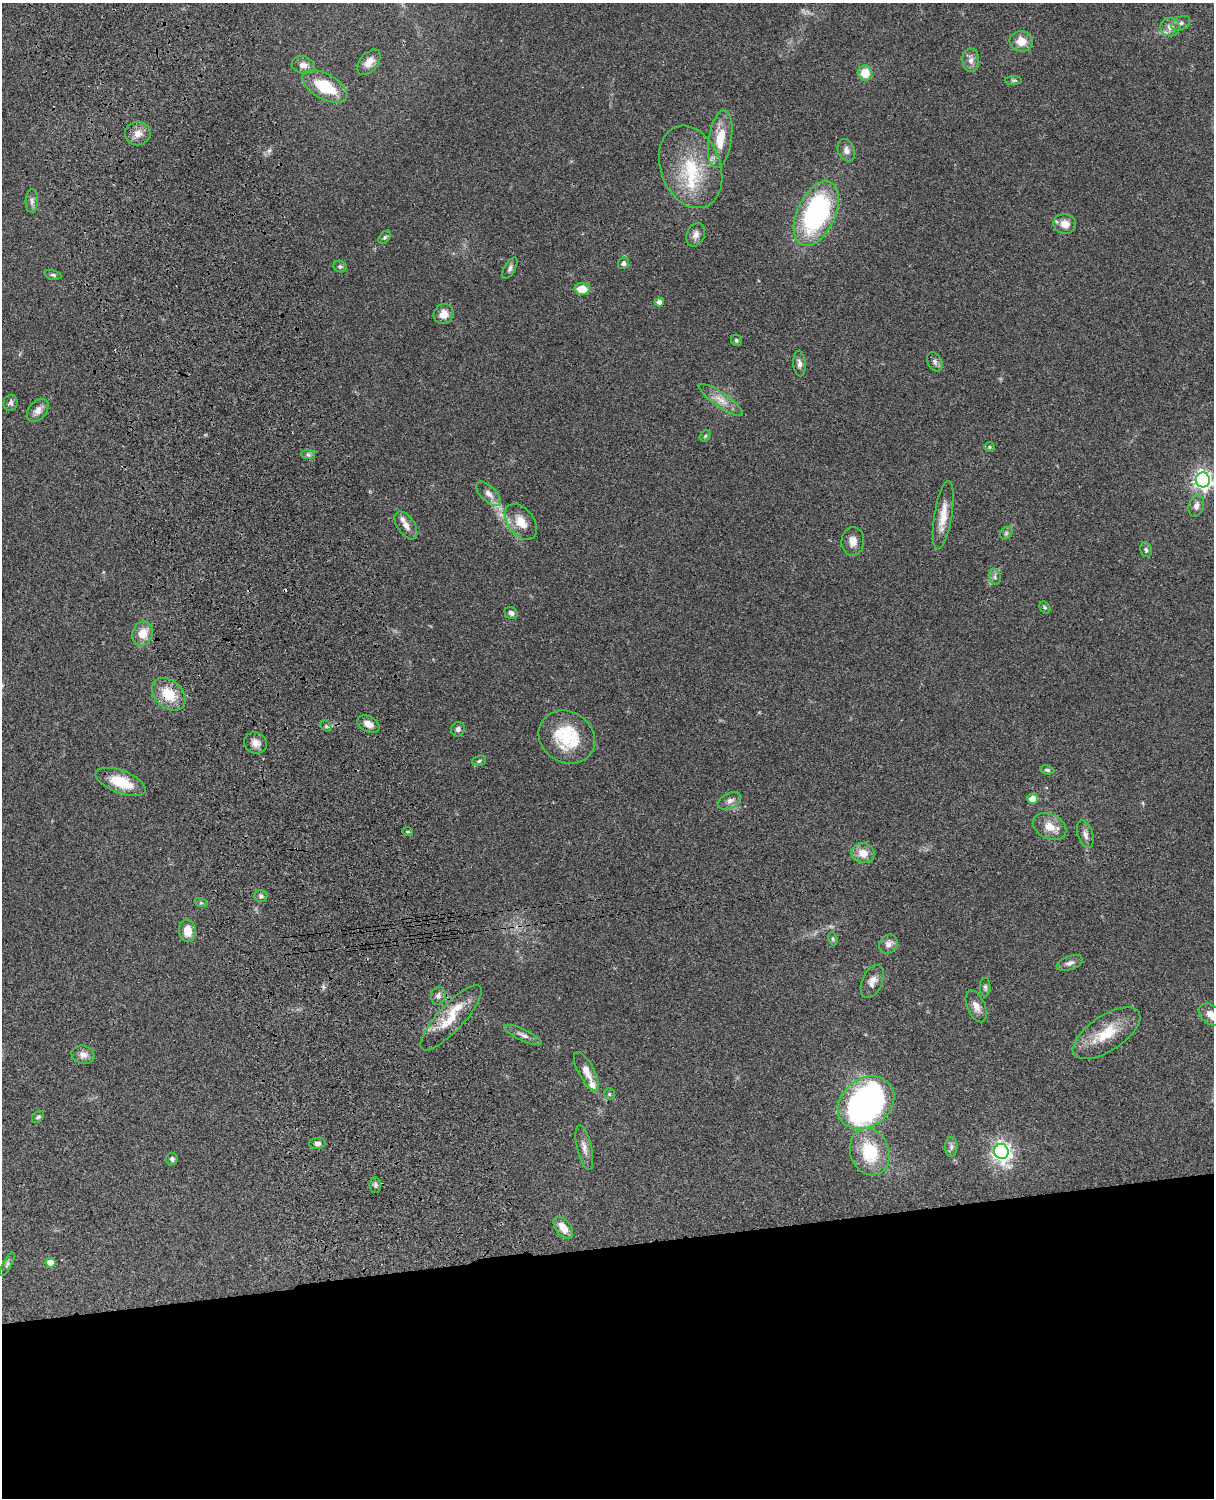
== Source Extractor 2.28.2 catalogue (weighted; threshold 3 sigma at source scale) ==
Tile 11 of 4 x 3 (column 3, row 3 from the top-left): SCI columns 2546-3757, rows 277-1772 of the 5087 x 4926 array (HDU 1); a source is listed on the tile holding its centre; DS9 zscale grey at full resolution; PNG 1216 x 1500 px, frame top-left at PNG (2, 3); each listed source drawn as its Kron ellipse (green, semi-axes under 4 px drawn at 4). Shown black and unused: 17% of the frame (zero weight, under 3 of 4 exposures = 6% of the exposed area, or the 3 px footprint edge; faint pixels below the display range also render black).
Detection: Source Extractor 2.28.2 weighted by HDU 2 'WHT'; one run over the whole footprint, this tile lists its part. Background 0.0958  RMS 0.0062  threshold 0.028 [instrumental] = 3 sigma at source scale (4.5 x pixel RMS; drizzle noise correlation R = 1.50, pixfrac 1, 0.05/0.05 arcsec/px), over >= 5 px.
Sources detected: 95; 1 cosmic-ray / hot-pixel residue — neither listed nor drawn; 3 inside a brighter listed object's ellipse — not listed separately; the other 91 listed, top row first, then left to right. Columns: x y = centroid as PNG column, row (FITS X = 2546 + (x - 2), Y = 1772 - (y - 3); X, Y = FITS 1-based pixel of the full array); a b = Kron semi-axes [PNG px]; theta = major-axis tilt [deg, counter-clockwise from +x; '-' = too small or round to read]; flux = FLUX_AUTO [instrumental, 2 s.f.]
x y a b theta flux
1181 23 10 6 27 2.2
1170 27 9 9 - 3.9
1021 41 11 10 - 7.9
971 60 11 8 -88 3.5
369 62 15 9 50 5.5
303 65 11 8 -15 4.2
865 73 7 7 - 9.8
1013 80 8 4 0 1.1
325 87 25 12 -29 24
138 134 13 11 9 5.2
720 139 29 11 81 15
846 150 11 8 -68 3.1
691 167 42 30 -69 39
32 201 12 6 87 2.2
816 214 34 19 65 110
1065 224 11 10 - 5.8
696 235 12 9 66 3.4
385 237 7 5 50 1.2
624 263 6 5 - 1.8
340 267 6 5 - 1.2
510 268 12 5 60 1.9
53 275 8 4 -14 1.1
582 289 7 6 - 10
659 302 5 4 - 2.9
444 314 10 9 - 5.2
736 340 6 5 - 1.1
935 362 10 7 -64 2.1
799 363 13 6 -85 2.7
721 400 26 7 -35 6.9
11 403 8 7 - 1.8
38 410 13 9 50 4.2
705 436 6 5 - 0.9
990 447 5 4 - 0.82
308 455 7 4 -2 1.3
1203 480 7 7 - 280
489 494 15 7 -44 4.2
1196 506 11 7 72 3.2
943 515 34 9 81 9.9
521 522 20 13 -53 9.8
406 525 16 8 -56 4.9
1006 533 7 5 46 1.2
853 541 14 11 85 5.2
1146 550 8 6 -80 1.7
995 577 8 6 -80 1.7
1045 608 6 5 - 0.95
511 613 7 6 - 2.2
143 634 12 10 67 8.6
169 694 19 13 -43 16
368 724 12 7 -28 4.8
326 726 6 4 -45 1
458 729 7 6 - 2
567 737 29 25 -35 32
255 743 12 10 -20 4.4
479 761 7 5 18 1
1047 770 7 4 -8 1.4
121 782 26 11 -21 18
1033 799 5 5 - 7.3
730 801 12 7 28 3.3
1050 827 17 12 -27 8.4
408 832 5 3 - 0.67
1085 834 14 7 -71 3.2
863 853 12 10 -8 7.2
261 896 6 5 - 1.4
201 903 6 4 -18 0.84
187 931 11 8 -83 8.3
833 939 7 4 -72 0.96
888 944 10 8 49 3.3
1070 963 14 7 20 2.8
872 982 17 10 66 4.9
985 987 9 5 90 1.4
438 996 9 7 78 2.5
976 1006 17 9 -67 4.8
1211 1015 14 9 -36 6.1
451 1018 43 13 47 18
1107 1033 38 17 34 21
523 1035 21 5 -25 3.1
83 1055 12 9 -14 3.9
586 1071 21 8 -62 6.5
609 1094 5 5 - 0.92
866 1103 30 24 35 250
38 1117 7 5 42 1.3
317 1143 8 5 6 2.1
951 1147 10 6 88 2
584 1148 23 7 -76 4.5
1001 1151 8 7 - 310
870 1152 24 19 -71 29
172 1159 6 6 - 1.6
375 1185 7 6 - 1.6
563 1228 13 7 -52 7.9
50 1263 5 5 - 11
7 1264 13 4 61 1.4
Overlapping masked pixels (flux is a lower limit): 2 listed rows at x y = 169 694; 1033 799
Isophote crosses this tile's border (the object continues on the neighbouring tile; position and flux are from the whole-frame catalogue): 2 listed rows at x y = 1203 480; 1211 1015